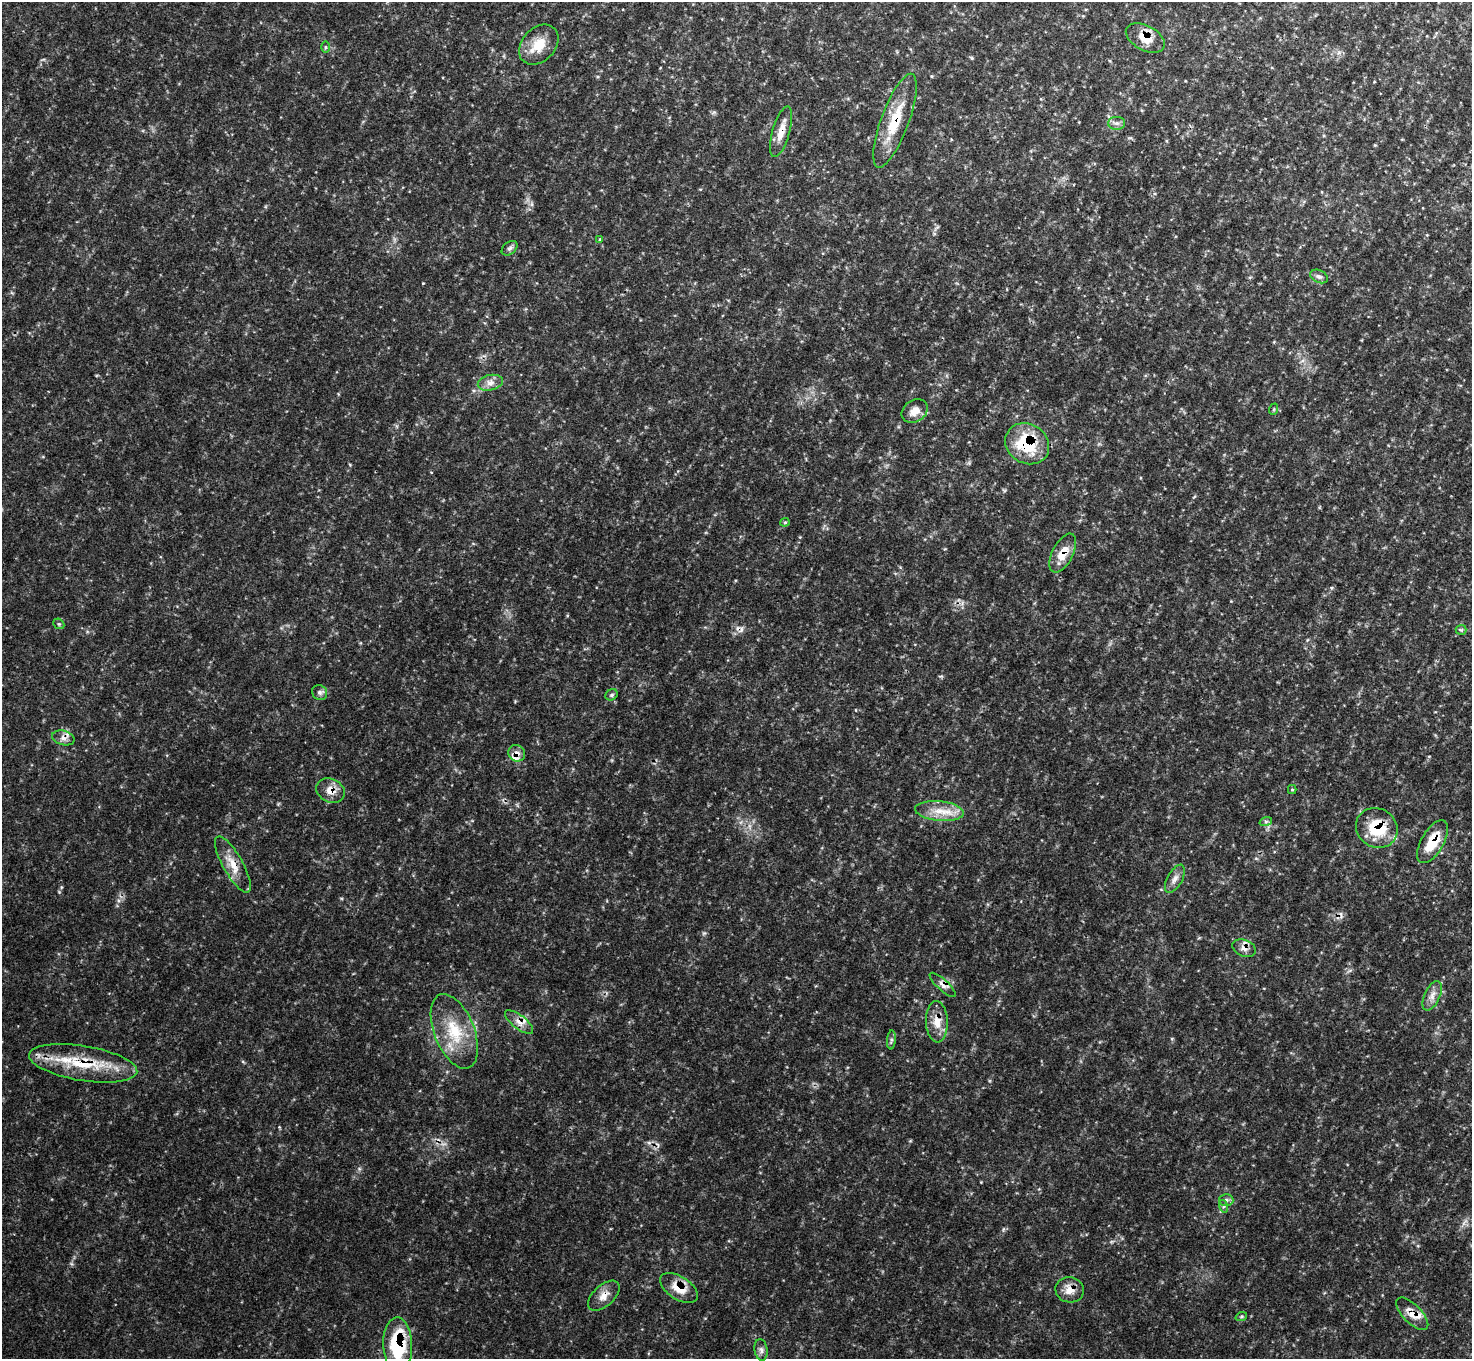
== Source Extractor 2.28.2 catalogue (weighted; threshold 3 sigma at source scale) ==
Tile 10 of 4 x 4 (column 2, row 3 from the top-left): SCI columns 1485-2954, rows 1532-2888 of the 5912 x 5912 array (HDU 1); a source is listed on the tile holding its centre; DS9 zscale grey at full resolution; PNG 1474 x 1361 px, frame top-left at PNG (2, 2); each listed source drawn as its Kron ellipse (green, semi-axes under 4 px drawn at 4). Shown black and unused: <1% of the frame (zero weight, under 3 of 4 exposures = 1% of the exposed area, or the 3 px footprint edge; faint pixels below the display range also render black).
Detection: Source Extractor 2.28.2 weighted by HDU 2 'WHT'; one run over the whole footprint, this tile lists its part. Background 0.146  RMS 0.0053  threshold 0.0238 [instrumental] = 3 sigma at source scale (4.5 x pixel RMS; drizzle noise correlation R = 1.50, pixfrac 1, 0.05/0.05 arcsec/px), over >= 5 px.
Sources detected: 49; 2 cosmic-ray / hot-pixel residue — neither listed nor drawn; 1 inside a brighter listed object's ellipse — not listed separately; the other 46 listed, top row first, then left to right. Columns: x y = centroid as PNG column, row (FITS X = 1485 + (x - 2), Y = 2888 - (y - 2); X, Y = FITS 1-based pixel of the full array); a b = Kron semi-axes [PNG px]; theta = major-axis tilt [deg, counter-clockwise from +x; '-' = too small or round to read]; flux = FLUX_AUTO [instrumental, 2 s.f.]
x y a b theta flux
1145 38 21 12 -28 9.1
539 45 23 16 46 11
325 47 6 4 -90 0.69
895 121 50 14 70 21
1117 123 8 6 -1 2
781 132 26 8 74 6.4
600 239 4 3 - 0.51
509 248 9 6 39 1.5
1319 276 9 6 -25 1.7
490 383 13 7 12 3.5
1274 409 6 3 71 0.67
915 411 14 11 34 5.5
1027 444 23 19 -33 29
785 522 4 4 - 0.74
1063 553 21 10 63 8.6
59 624 6 4 -43 0.8
1461 630 5 5 - 0.8
320 693 8 7 - 1.7
611 695 6 5 - 1.1
63 738 11 7 -15 2.9
517 753 9 8 - 3
331 790 15 11 -25 5.9
1292 790 4 4 - 0.66
939 811 24 10 -5 9.7
1266 821 6 4 19 0.93
1377 828 21 19 -34 21
1432 842 24 11 60 14
233 864 32 10 -60 8.7
1175 879 15 7 61 3.2
1244 948 12 8 -22 3.1
943 985 17 5 -43 2.9
1432 996 16 8 66 3.9
519 1022 17 6 -38 3.9
937 1022 21 11 -88 7.8
454 1031 39 20 -68 23
891 1040 9 4 85 1.1
83 1063 55 17 -9 29
1226 1200 7 6 - 1.5
1223 1206 6 4 -72 1
679 1288 21 11 -33 10
1070 1290 14 12 -12 5.9
604 1296 19 10 42 5.2
1412 1314 21 9 -46 6.7
1241 1317 6 4 19 0.71
398 1345 27 14 -88 36
761 1350 11 6 -82 2.1
Overlapping masked pixels (flux is a lower limit): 21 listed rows (the first 20) at x y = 1145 38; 895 121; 781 132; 1027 444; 1063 553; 63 738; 517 753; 331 790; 1377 828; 1432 842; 233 864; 1244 948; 943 985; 519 1022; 937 1022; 83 1063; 679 1288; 1070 1290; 604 1296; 1412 1314
Isophote crosses this tile's border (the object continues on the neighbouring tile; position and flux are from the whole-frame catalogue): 1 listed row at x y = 398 1345